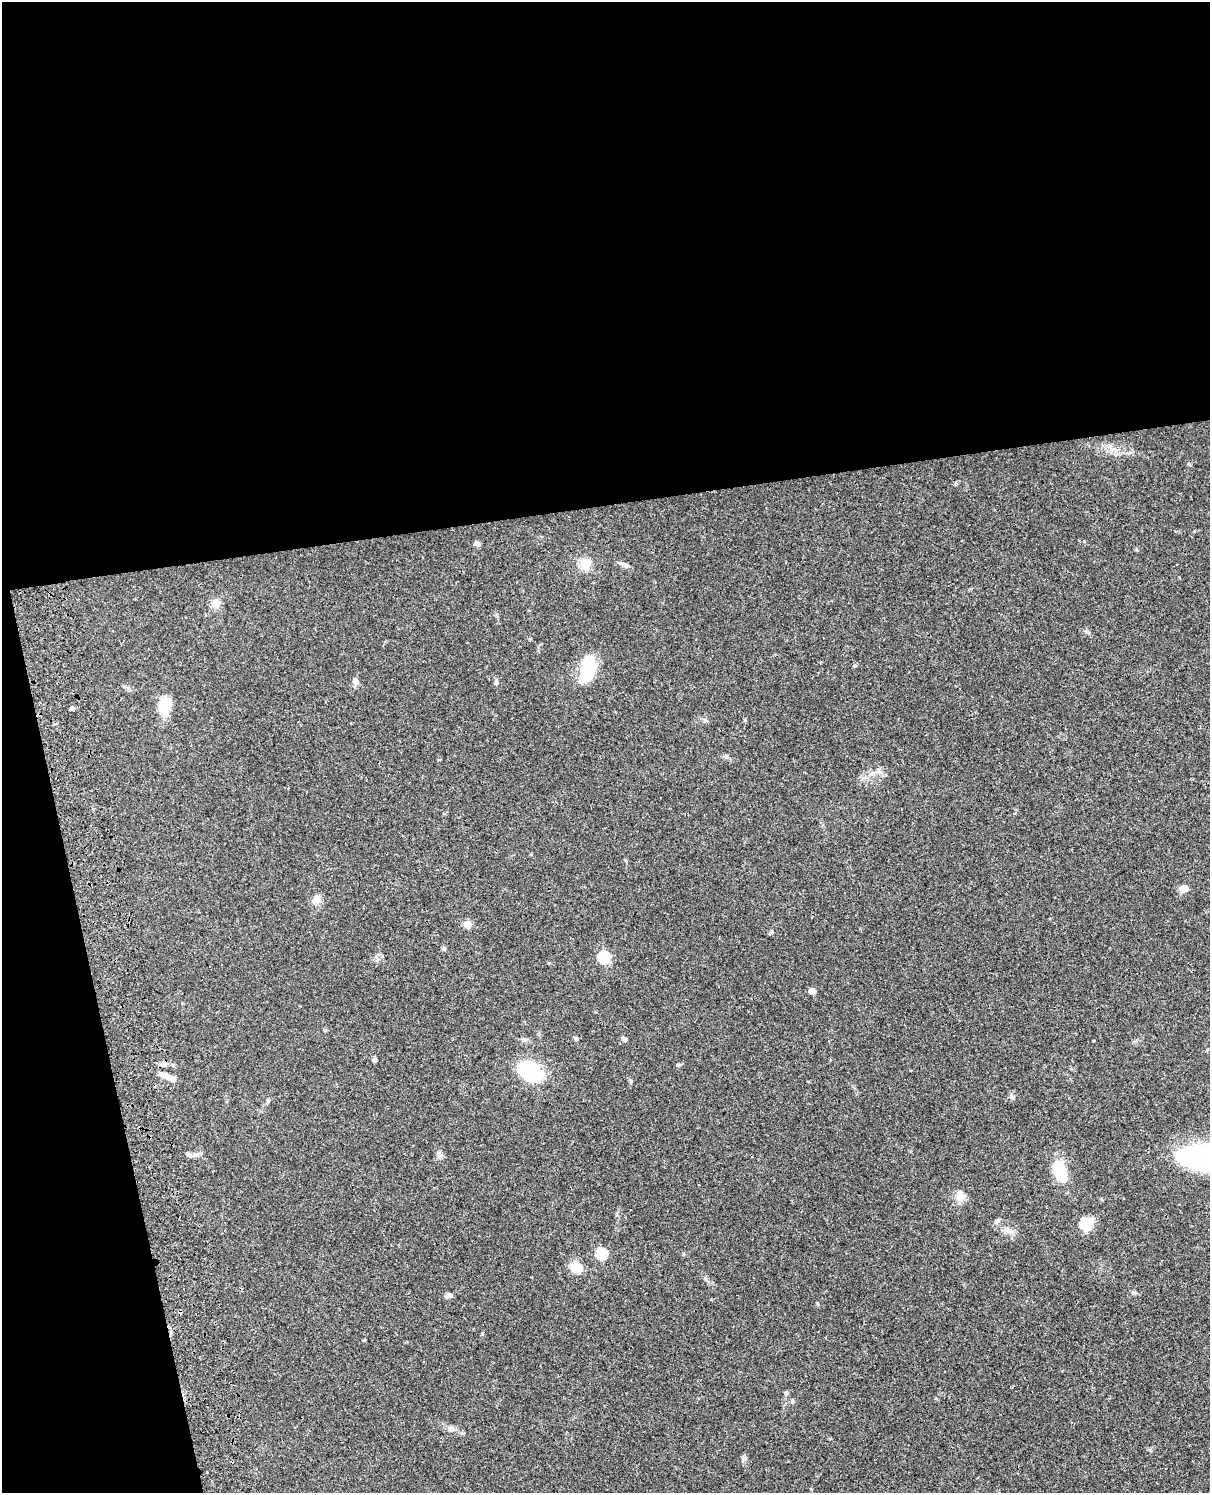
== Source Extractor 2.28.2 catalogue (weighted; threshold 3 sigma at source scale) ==
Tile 1 of 4 x 3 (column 1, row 1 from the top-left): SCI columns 121-1328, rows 3265-4755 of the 5072 x 4926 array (HDU 1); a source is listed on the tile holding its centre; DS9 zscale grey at full resolution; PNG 1212 x 1495 px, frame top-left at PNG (2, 2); no overlay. Shown black and unused: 39% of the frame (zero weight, under 3 of 4 exposures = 6% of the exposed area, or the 3 px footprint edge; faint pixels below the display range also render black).
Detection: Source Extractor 2.28.2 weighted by HDU 2 'WHT'; one run over the whole footprint, this tile lists its part. Background 0.0831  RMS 0.0061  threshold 0.0275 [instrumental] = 3 sigma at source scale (4.5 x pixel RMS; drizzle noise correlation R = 1.50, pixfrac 1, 0.05/0.05 arcsec/px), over >= 5 px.
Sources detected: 43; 1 inside a brighter object's white glare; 1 cosmic-ray / hot-pixel residue — not listed; the other 41 listed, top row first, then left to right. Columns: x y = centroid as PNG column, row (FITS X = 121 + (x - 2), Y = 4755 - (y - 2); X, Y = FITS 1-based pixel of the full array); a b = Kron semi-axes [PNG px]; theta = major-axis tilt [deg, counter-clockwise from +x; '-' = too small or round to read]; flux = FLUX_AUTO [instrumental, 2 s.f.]
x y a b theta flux
477 543 9 5 -57 1.2
585 564 12 11 - 8.4
625 565 9 6 -20 1.7
216 604 9 9 - 5.8
855 666 5 3 - 0.67
587 669 30 14 79 24
356 680 7 7 - 1.5
496 682 7 5 -90 1.1
166 702 17 16 - 9.8
72 708 4 4 - 1.9
745 720 4 4 - 0.68
872 773 7 4 19 1.3
1184 889 10 9 - 3.3
316 900 12 9 53 4.3
467 924 5 5 - 14
444 949 6 5 - 0.86
604 957 6 5 - 46
812 991 7 6 - 2.9
576 1038 6 5 - 1
624 1039 7 5 -38 1.4
375 1060 5 4 - 1.3
162 1064 10 6 -19 2
678 1065 6 4 21 0.93
530 1071 15 8 -30 88
167 1076 20 6 -24 6.1
630 1081 6 4 -90 0.82
1011 1096 9 5 -59 1.6
190 1155 10 5 -33 1.7
439 1155 10 7 -70 2.2
1203 1158 49 24 -5 100
1060 1172 22 12 -70 21
960 1196 13 11 86 4.6
996 1222 10 5 52 1.6
1086 1224 16 15 - 10
1008 1231 8 5 -45 2
601 1254 5 5 - 39
576 1267 12 10 -53 9.6
449 1295 7 5 12 2.5
786 1393 6 3 -19 0.72
792 1401 6 3 -71 0.73
450 1428 9 5 -26 2
Isophote crosses this tile's border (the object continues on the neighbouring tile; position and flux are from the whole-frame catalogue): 1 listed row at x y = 1203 1158
Unlisted compact peaks at least as high as the median listed source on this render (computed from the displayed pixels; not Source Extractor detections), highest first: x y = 956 484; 743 1459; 771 933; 482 1333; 817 1303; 1087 632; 364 1340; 1150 1450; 1133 1292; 626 861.